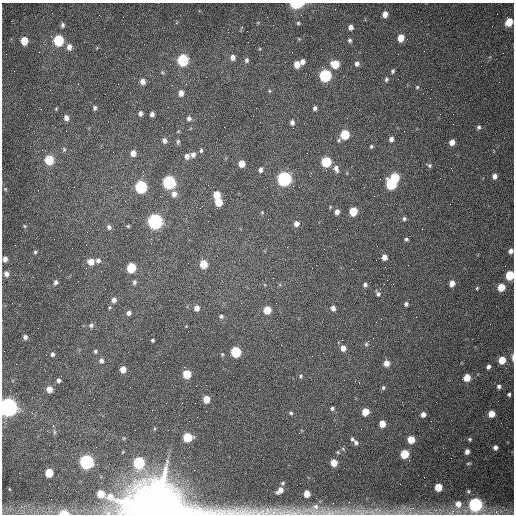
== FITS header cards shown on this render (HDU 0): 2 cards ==
NAXIS1  =                  512 /fastest changing axis
NAXIS2  =                  512 /next to fastest changing axis

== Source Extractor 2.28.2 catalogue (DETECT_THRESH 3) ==
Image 512 x 512 px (HDU 0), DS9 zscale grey, 1 PNG px = 1 image px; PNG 516 x 516 px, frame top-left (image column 1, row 512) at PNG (2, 3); no overlay
Background 1540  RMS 24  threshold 71.3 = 3 sigma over >= 5 px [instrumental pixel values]
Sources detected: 164; all 164 listed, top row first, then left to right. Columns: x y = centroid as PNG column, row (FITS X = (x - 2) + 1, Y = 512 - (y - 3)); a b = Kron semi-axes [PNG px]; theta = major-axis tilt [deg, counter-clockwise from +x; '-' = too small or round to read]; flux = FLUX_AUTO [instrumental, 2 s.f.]
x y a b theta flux
296 4 8 4 2 8.5e+04
385 14 6 5 - 1.1e+04
509 22 7 5 59 2.4e+04
176 23 4 3 - 1.4e+03
298 23 4 4 - 2.3e+03
63 25 6 5 - 3.7e+03
350 27 5 5 - 6.4e+03
401 38 6 5 - 2.3e+04
58 40 7 6 - 9.8e+04
350 40 5 5 - 3.2e+03
24 41 6 5 - 2.5e+04
69 47 8 7 - 8.5e+03
233 57 6 5 - 7.4e+03
183 60 7 6 - 1.3e+05
247 60 6 5 - 3.8e+03
302 61 5 4 - 6.7e+03
297 64 7 5 -71 1.2e+04
335 64 7 6 - 3.2e+04
357 64 6 5 - 5.4e+03
393 71 5 4 - 2.8e+03
162 72 6 4 -18 2.2e+03
325 76 7 6 - 2.0e+05
386 79 6 5 - 2.9e+03
142 81 6 6 - 8.3e+03
417 87 5 5 - 2.0e+03
269 91 5 3 - 1.6e+03
181 93 7 6 - 8.6e+03
105 94 2 2 - 7.2e+02
95 108 5 4 - 3.6e+03
315 108 4 4 - 4.0e+03
56 109 5 4 - 1.6e+03
140 113 6 4 89 4.7e+03
152 114 4 4 - 5.3e+03
66 118 7 5 -74 6.8e+03
189 118 6 6 - 4.6e+03
292 122 5 4 - 5.1e+03
479 127 5 5 - 3.5e+03
345 135 7 6 - 6.0e+04
391 139 5 4 - 5.4e+03
164 140 6 5 - 5.3e+03
178 141 6 5 - 2.8e+03
452 142 5 4 - 1.0e+04
371 146 4 4 - 2.2e+03
64 149 6 5 - 2.7e+03
201 150 5 4 - 2.5e+03
133 153 6 5 - 1.1e+04
193 155 7 6 - 5.7e+03
187 156 6 6 - 7.0e+03
49 160 6 6 - 6.0e+04
326 162 6 6 - 8.6e+04
242 164 5 5 - 1.8e+04
429 165 6 5 - 3.1e+03
336 169 9 6 -74 7.0e+03
260 170 6 5 - 5.1e+03
495 176 5 5 - 6.7e+03
395 177 6 6 - 7.1e+04
284 179 7 6 - 4.4e+05
169 182 7 6 - 2.6e+05
391 184 7 6 - 1.2e+05
141 187 7 6 - 2.0e+05
299 187 2 2 - 1.0e+03
5 189 5 4 - 1.7e+03
174 194 7 6 - 8.7e+03
217 195 5 5 - 2.7e+04
219 202 6 5 - 3.3e+04
330 207 4 3 - 1.5e+03
353 211 6 5 - 4.6e+04
262 212 5 4 - 1.6e+03
337 212 5 5 - 7.4e+03
404 219 5 5 - 3.3e+03
155 221 7 6 - 5.4e+05
296 223 6 5 - 8.6e+03
25 226 5 4 - 1.8e+03
128 226 4 4 - 1.9e+03
109 227 6 5 - 4.4e+03
406 239 5 4 - 2.9e+03
511 251 5 5 - 6.6e+03
35 252 5 4 - 2.4e+03
384 257 5 5 - 9.3e+03
5 259 5 4 - 7.4e+03
98 260 6 6 - 4.8e+03
91 262 7 6 - 1.4e+04
203 264 7 5 -84 3.3e+04
131 268 6 5 - 6.7e+04
6 274 7 6 - 7.5e+03
510 275 6 5 - 5.5e+04
273 278 2 2 - 7.7e+02
56 282 6 5 - 4.3e+03
134 282 5 4 - 3.9e+03
452 283 5 5 - 1.1e+04
365 285 5 4 - 4.0e+03
501 287 6 5 - 2.8e+04
477 288 4 3 - 1.6e+03
378 294 7 6 - 4.5e+03
114 300 5 5 - 6.5e+03
276 303 2 2 - 1.0e+03
406 304 5 5 - 3.8e+03
197 308 6 6 - 9.3e+03
333 308 6 5 - 6.1e+03
267 310 6 5 - 3.2e+04
129 313 5 4 - 4.7e+03
221 316 6 5 - 3.5e+03
381 319 2 2 - 8.9e+02
91 325 7 6 - 3.7e+03
186 326 4 4 - 1.3e+03
25 337 4 4 - 4.9e+03
152 340 3 3 - 2.5e+03
366 344 5 5 - 2.6e+03
343 348 6 5 - 1.1e+04
95 351 4 4 - 2.5e+03
236 352 6 6 - 1.0e+05
52 354 5 4 - 3.8e+03
222 354 5 4 - 1.9e+03
513 358 9 3 -90 3.5e+03
502 360 5 5 - 2.8e+04
101 361 6 5 - 4.7e+03
386 363 6 5 - 1.3e+04
488 367 4 4 - 4.4e+03
123 369 5 5 - 1.4e+04
187 374 6 5 - 4.4e+04
301 376 5 4 - 2.3e+03
467 378 5 5 - 2.4e+04
59 380 4 4 - 3.9e+03
499 386 5 5 - 4.2e+03
383 388 6 4 76 2.6e+03
49 389 5 5 - 1.3e+04
509 394 4 4 - 2.7e+03
206 399 5 5 - 2.4e+04
8 407 7 7 - 1.2e+06
332 408 5 5 - 3.2e+03
365 412 5 5 - 2.5e+04
291 413 6 5 - 2.8e+03
491 414 5 5 - 1.9e+04
423 415 5 5 - 7.4e+03
382 424 5 5 - 2.0e+04
54 432 6 4 90 2.2e+03
187 437 6 6 - 6.0e+04
124 438 5 3 - 1.3e+03
352 439 5 4 - 2.8e+03
470 439 4 4 - 2.3e+03
411 440 5 5 - 2.7e+04
356 443 6 5 - 4.1e+03
495 447 5 4 - 5.1e+03
338 452 5 4 - 1.8e+03
467 452 5 4 - 7.2e+03
404 454 6 5 - 5.0e+04
86 462 6 6 - 4.1e+05
139 463 7 6 - 1.5e+05
334 463 5 5 - 2.1e+04
468 463 6 3 8 1.9e+03
49 473 6 5 - 4.1e+04
283 483 5 4 - 2.7e+03
438 487 5 5 - 3.2e+04
9 489 5 3 - 1.2e+03
280 490 8 5 43 1.2e+04
468 491 6 4 89 2.4e+03
307 494 5 5 - 1.9e+04
316 498 2 2 - 3.6e+03
458 504 9 9 - 1.5e+04
475 504 7 6 - 3.4e+05
158 507 43 17 -3 1.2e+07
496 512 7 6 - 5.6e+03
64 513 7 4 -2 2.9e+04
402 513 11 4 13 6.5e+03
At the frame edge (FLAGS 8, measured only in part): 9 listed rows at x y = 296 4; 509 22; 511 251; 510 275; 513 358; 8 407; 458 504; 158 507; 64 513